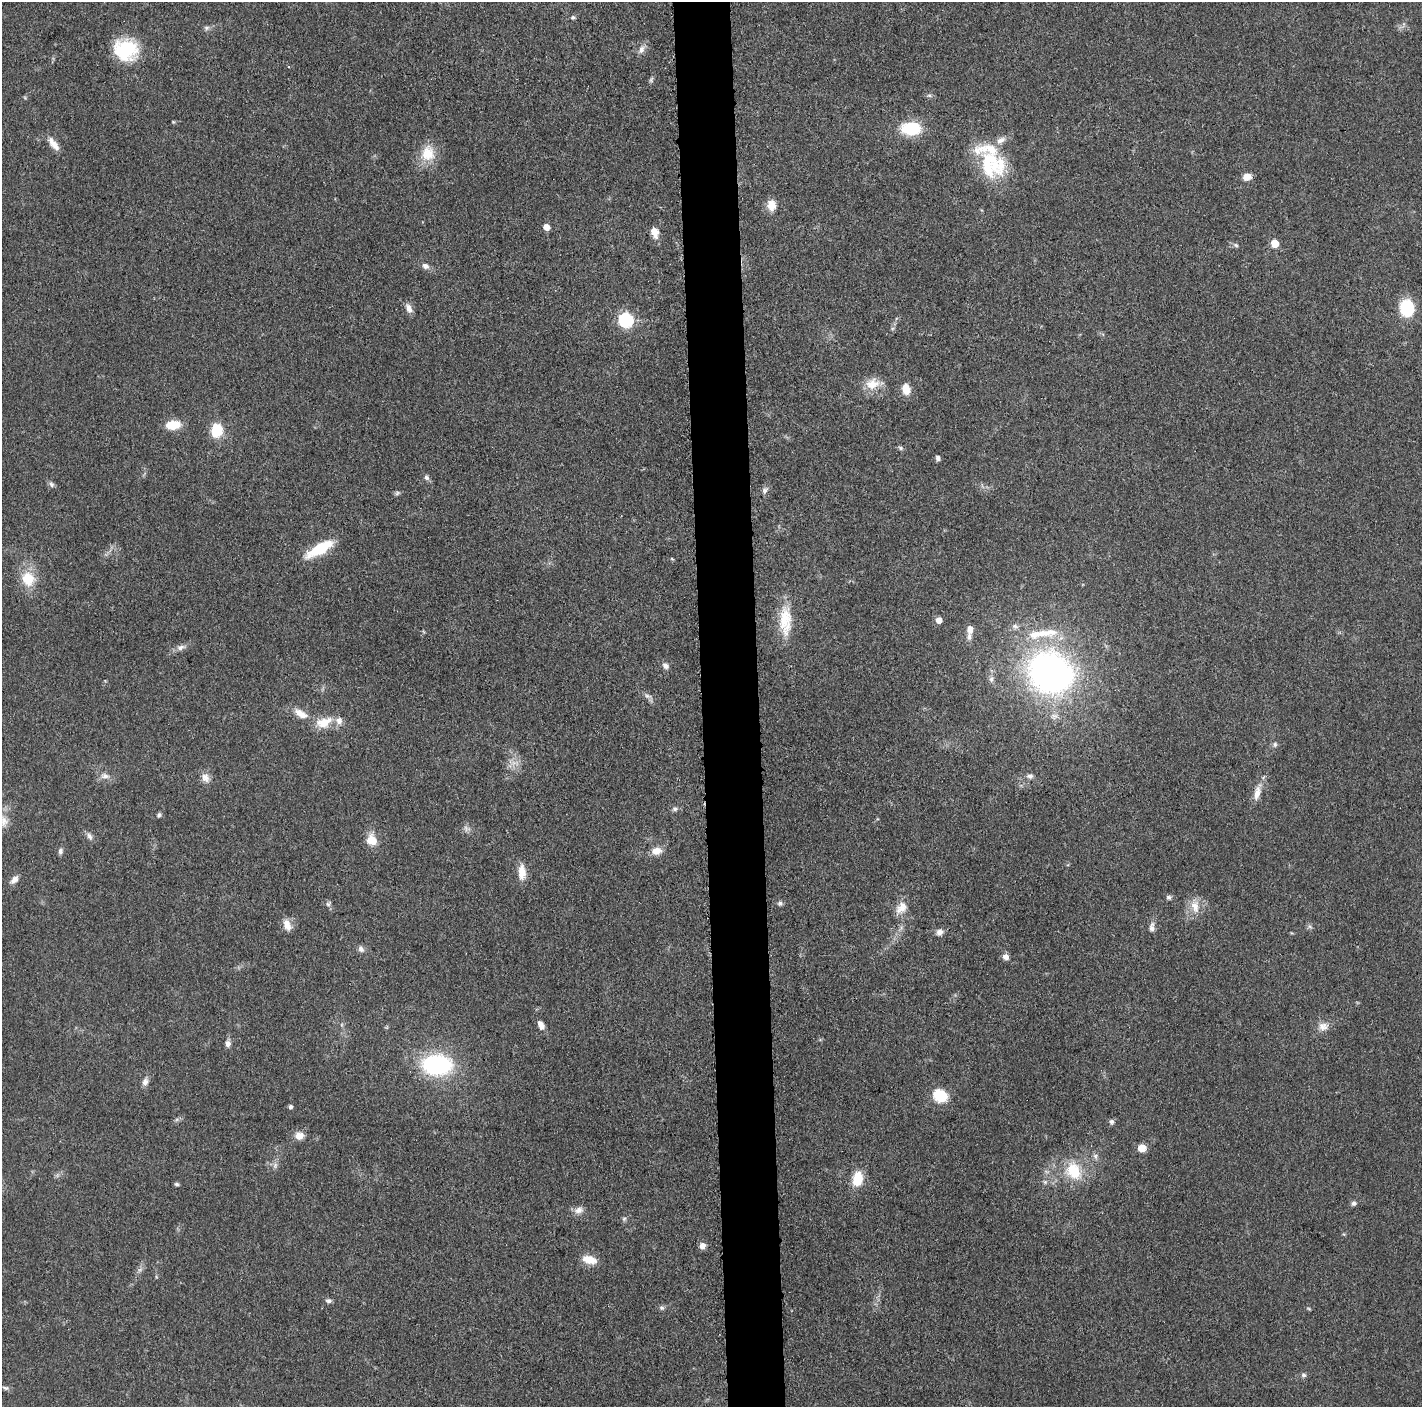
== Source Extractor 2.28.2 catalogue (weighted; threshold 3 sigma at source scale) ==
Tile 5 of 3 x 3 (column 2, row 2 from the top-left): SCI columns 1427-2846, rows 1422-2826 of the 4272 x 4250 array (HDU 1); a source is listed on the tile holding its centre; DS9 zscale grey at full resolution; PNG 1424 x 1409 px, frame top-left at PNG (2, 2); no overlay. Shown black and unused: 4% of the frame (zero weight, under 3 of 5 exposures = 1% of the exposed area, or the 3 px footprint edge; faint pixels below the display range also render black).
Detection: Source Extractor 2.28.2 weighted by HDU 2 'WHT'; one run over the whole footprint, this tile lists its part. Background 0.0482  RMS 0.0054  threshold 0.0243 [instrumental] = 3 sigma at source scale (4.5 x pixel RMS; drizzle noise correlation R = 1.50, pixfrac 1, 0.05/0.05 arcsec/px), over >= 5 px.
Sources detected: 103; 1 too faint to see at this stretch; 1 inside a brighter object's white glare — not listed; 5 inside a brighter listed object's ellipse — not listed separately; the other 96 listed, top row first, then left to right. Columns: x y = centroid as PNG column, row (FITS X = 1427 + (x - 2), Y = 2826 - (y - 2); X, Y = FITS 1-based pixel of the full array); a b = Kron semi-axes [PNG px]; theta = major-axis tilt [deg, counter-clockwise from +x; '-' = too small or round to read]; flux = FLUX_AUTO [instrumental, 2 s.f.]
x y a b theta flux
573 17 6 5 - 0.93
206 28 8 6 1 1.3
641 49 12 8 61 3.1
126 50 22 19 -15 37
651 80 7 5 74 1.1
929 95 6 4 -1 0.98
911 129 19 13 -4 25
53 144 20 7 -51 5.1
428 153 22 18 88 12
992 165 37 33 -52 38
1247 177 10 7 17 4.5
771 205 11 9 -82 7.3
546 227 5 5 - 5.3
655 232 11 8 -73 5.8
1275 243 6 6 - 9
1236 245 7 5 -18 1.3
425 266 9 7 -21 2.6
409 308 13 7 -66 3.3
1407 308 13 11 83 35
626 320 7 7 - 67
872 384 20 14 19 8.7
906 389 13 9 -78 6.1
173 425 16 9 6 11
217 430 13 10 67 17
900 448 7 5 -22 1.1
938 458 6 5 - 1.4
426 477 8 6 -56 1.6
51 484 8 6 -47 1.5
765 490 11 7 60 2
397 493 7 5 45 1
320 549 29 10 29 23
672 559 5 3 - 0.52
28 579 19 16 -59 14
939 620 6 6 - 3.8
785 621 41 15 -89 18
1015 626 9 7 -14 2
970 629 9 7 77 3.8
1046 633 36 11 5 15
181 647 12 7 16 2.7
665 666 8 7 - 2.2
1050 673 41 38 -51 200
991 679 8 6 87 1.6
648 696 10 5 -10 1.8
300 714 21 9 -32 6.9
324 722 24 13 16 10
1275 744 7 5 77 1.3
514 763 8 6 -1 2.6
105 776 11 7 -6 3
1030 776 10 6 10 1.7
205 778 13 10 -69 3.9
1257 793 20 8 78 5.5
675 809 8 5 29 1.3
159 815 7 5 55 1.1
4 821 15 11 -83 4.3
89 836 11 6 -62 2.1
371 840 12 11 - 8.6
60 851 8 6 78 1.5
656 851 13 9 6 5
522 872 19 9 -90 6.8
14 880 11 7 47 3
1169 897 7 6 - 1.3
780 903 7 6 - 1.3
328 904 7 5 -45 1.4
1195 906 20 12 -81 7.5
901 908 19 13 49 6.5
287 925 16 9 -73 4.8
1152 927 13 7 86 2.8
1310 927 7 4 -19 0.98
940 932 9 8 - 2.7
361 949 10 7 -62 2.1
1006 957 8 7 - 2.7
541 1025 10 7 -62 3.5
1323 1026 14 11 5 4.5
228 1044 8 7 - 2.2
437 1065 26 17 -2 70
145 1082 10 8 76 2.7
940 1096 13 11 -27 19
291 1107 5 5 - 1.2
1112 1122 7 6 - 1.5
299 1136 12 10 2 4.4
1142 1148 9 7 12 5.2
1095 1156 9 6 -61 1.6
275 1165 9 5 66 1.7
1073 1171 27 20 -61 20
857 1179 16 11 79 13
177 1184 6 5 - 0.95
1354 1203 7 6 - 1.5
579 1210 12 8 16 3.3
624 1219 6 5 - 0.96
702 1246 7 6 - 3.9
589 1259 18 9 -16 7.4
329 1301 9 5 1 1.4
662 1308 6 5 - 1.2
1309 1309 6 3 -20 0.62
1304 1375 7 5 -1 1.3
5 1388 9 5 -17 1.4